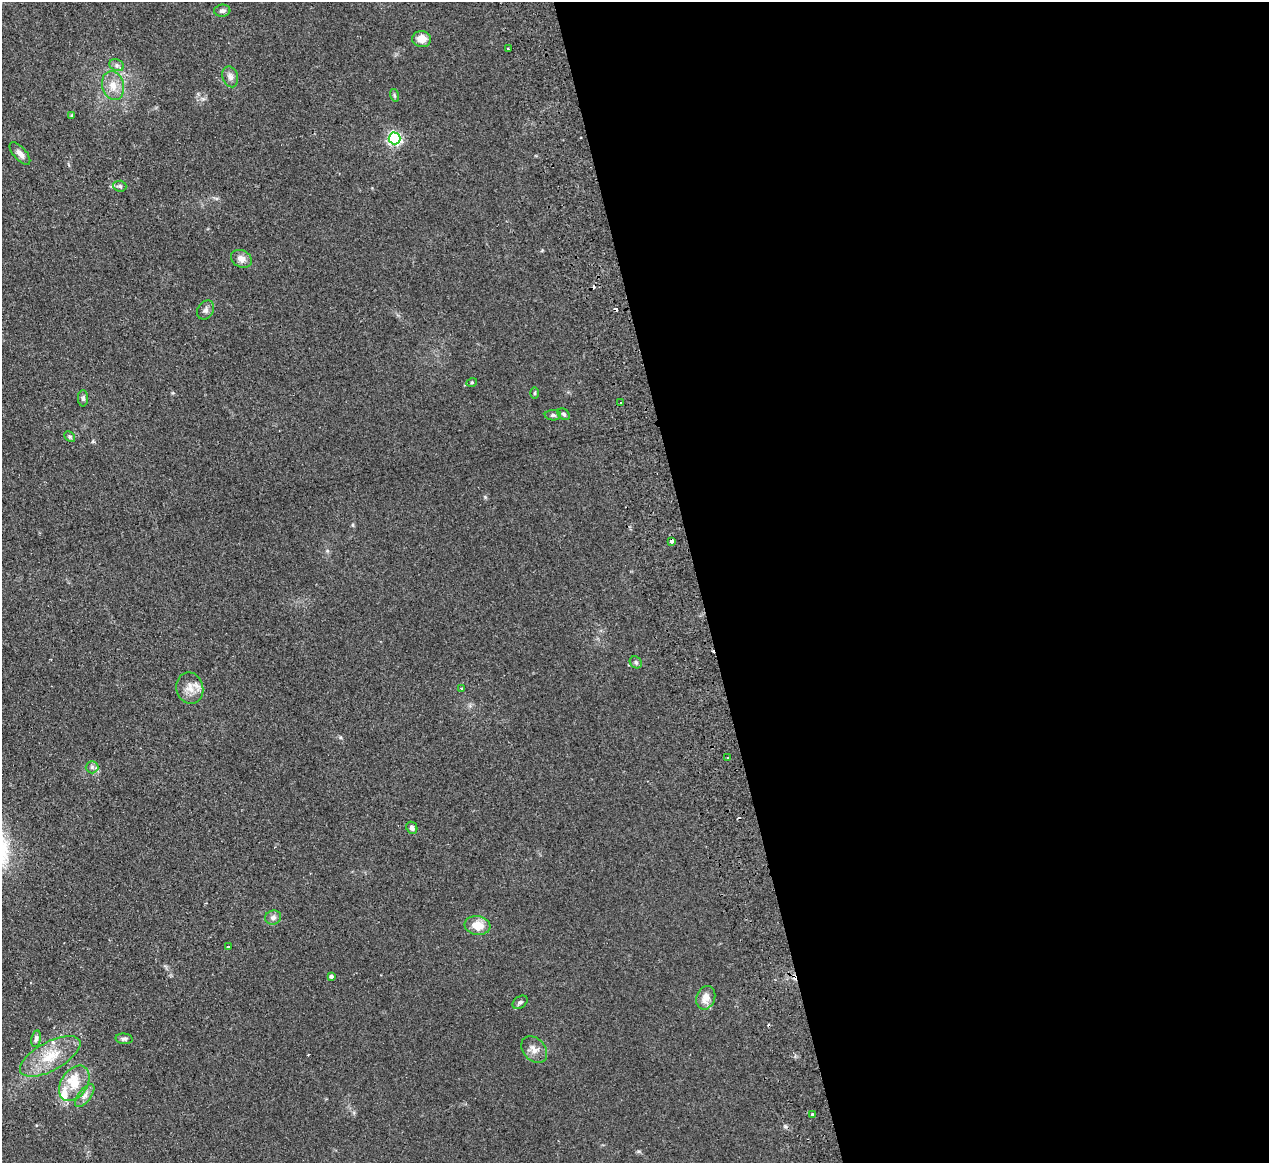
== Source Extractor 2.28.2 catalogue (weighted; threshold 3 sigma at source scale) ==
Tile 8 of 4 x 4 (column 4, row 2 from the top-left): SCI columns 3858-5124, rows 2599-3759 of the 5180 x 5078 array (HDU 1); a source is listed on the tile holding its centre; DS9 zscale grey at full resolution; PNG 1271 x 1165 px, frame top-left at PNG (2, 2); each listed source drawn as its Kron ellipse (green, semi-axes under 4 px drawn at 4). Shown black and unused: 45% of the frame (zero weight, under 2 of 3 exposures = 3% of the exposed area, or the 3 px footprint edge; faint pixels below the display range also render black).
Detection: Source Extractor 2.28.2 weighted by HDU 2 'WHT'; one run over the whole footprint, this tile lists its part. Background 0.107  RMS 0.011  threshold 0.0476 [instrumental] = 3 sigma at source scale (4.5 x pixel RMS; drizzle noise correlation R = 1.50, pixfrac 1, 0.05/0.05 arcsec/px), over >= 5 px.
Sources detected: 46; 4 cosmic-ray / hot-pixel residue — neither listed nor drawn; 2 inside a brighter listed object's ellipse — not listed separately; the other 40 listed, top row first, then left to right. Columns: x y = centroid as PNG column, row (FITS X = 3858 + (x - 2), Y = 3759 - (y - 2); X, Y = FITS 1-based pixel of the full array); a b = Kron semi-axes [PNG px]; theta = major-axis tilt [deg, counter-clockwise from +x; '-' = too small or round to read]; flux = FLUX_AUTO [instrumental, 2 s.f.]
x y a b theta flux
222 11 8 6 4 3.2
422 39 9 8 - 11
508 49 3 2 - 1
117 65 7 6 - 2.5
230 77 10 7 -73 4.7
113 86 15 11 -74 11
394 95 6 4 -72 1.4
72 115 3 3 - 1.5
395 138 6 6 - 210
20 153 14 6 -48 5.5
120 186 6 5 - 2
241 259 11 8 -26 7.2
206 310 10 8 57 3.6
472 382 5 3 - 1.1
535 393 6 4 89 1.2
83 398 8 5 -89 2.2
620 403 3 2 - 1.2
564 414 7 5 -45 2.1
553 415 8 5 -1 2.2
70 437 6 4 -46 1.8
672 541 4 3 - 4.3
636 662 6 5 - 2.1
190 688 16 13 -77 12
461 688 3 2 - 0.88
728 758 3 3 - 2.5
92 767 6 6 - 2.7
412 828 6 5 - 3.8
273 917 8 7 - 3.7
478 925 13 9 -7 16
228 947 3 2 - 0.78
331 976 4 3 - 2.7
706 998 12 9 69 9.5
520 1002 8 5 36 2.5
36 1039 8 4 79 3.1
124 1039 8 5 -5 2.4
534 1049 15 11 -47 8.4
50 1056 33 14 29 31
74 1083 19 13 56 20
85 1096 13 6 53 5.3
813 1114 3 3 - 2.8
Overlapping masked pixels (flux is a lower limit): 1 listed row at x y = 672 541